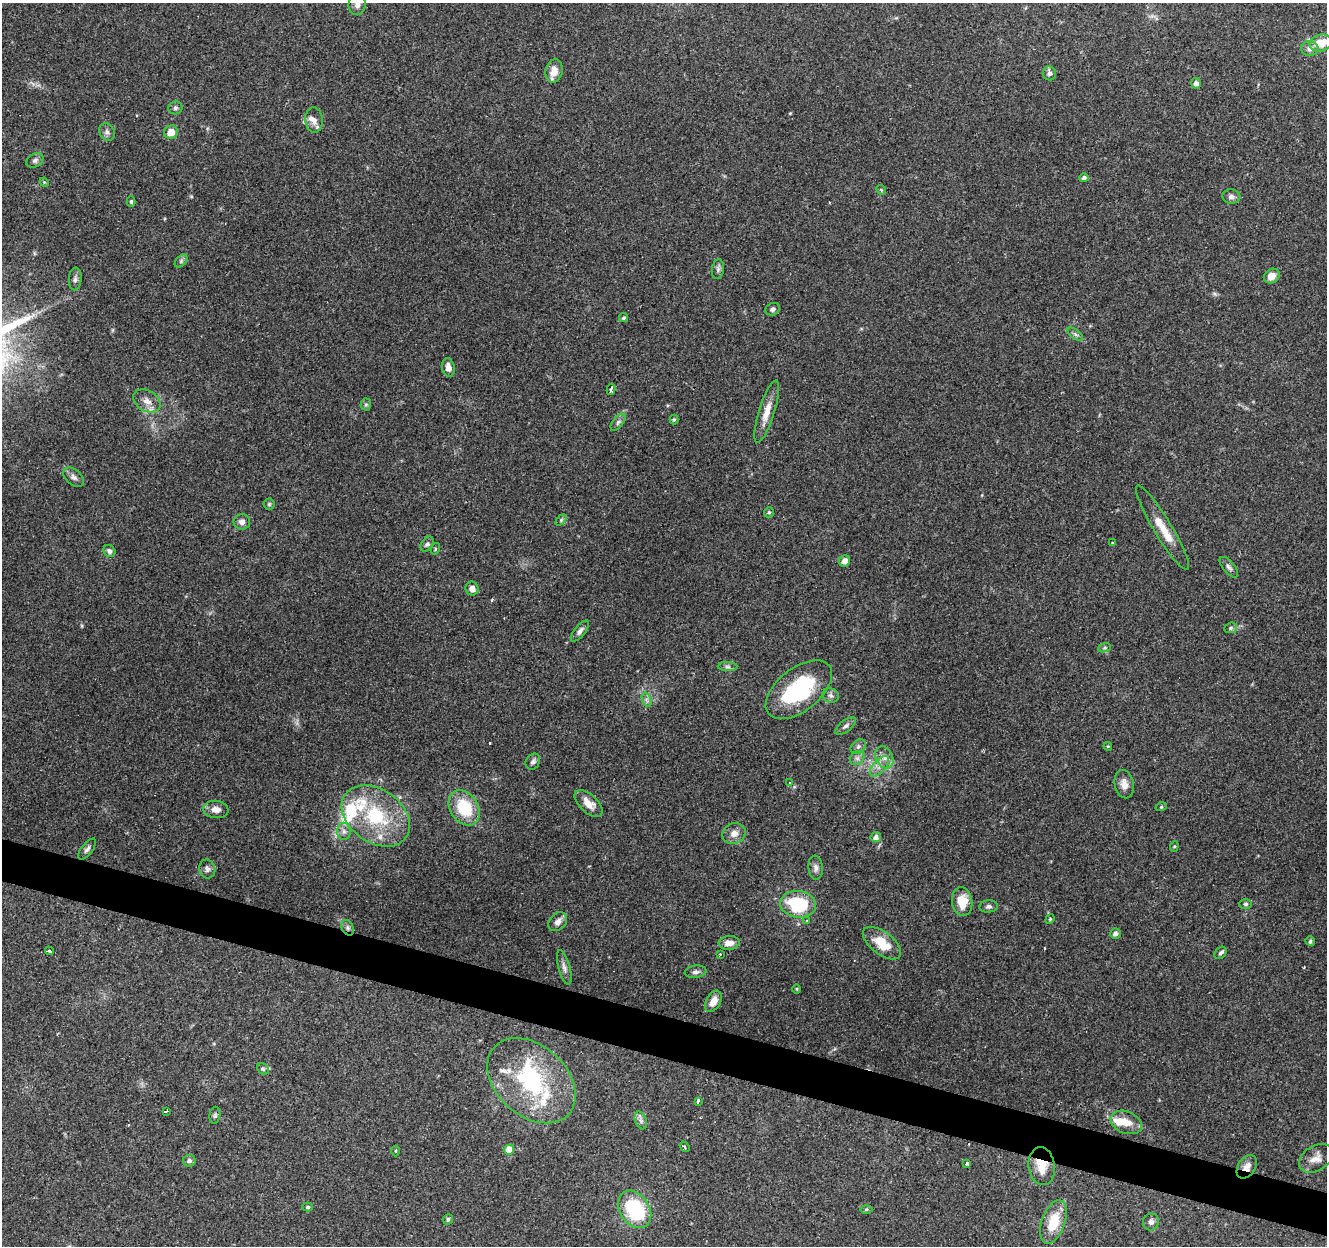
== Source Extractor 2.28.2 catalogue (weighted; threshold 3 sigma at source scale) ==
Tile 6 of 4 x 4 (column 2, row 2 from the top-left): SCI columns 1326-2650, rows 2704-3947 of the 5306 x 5470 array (HDU 1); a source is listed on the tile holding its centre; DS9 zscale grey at full resolution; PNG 1329 x 1248 px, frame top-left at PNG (2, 3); each listed source drawn as its Kron ellipse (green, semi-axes under 4 px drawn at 4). Shown black and unused: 3% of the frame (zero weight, under 3 of 4 exposures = <1% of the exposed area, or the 3 px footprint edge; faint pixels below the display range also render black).
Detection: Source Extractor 2.28.2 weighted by HDU 2 'WHT'; one run over the whole footprint, this tile lists its part. Background 0.085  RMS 0.0048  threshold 0.0215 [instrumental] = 3 sigma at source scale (4.5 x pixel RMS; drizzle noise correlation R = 1.50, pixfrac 1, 0.0396/0.0396 arcsec/px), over >= 5 px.
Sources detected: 129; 6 cosmic-ray / hot-pixel residue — neither listed nor drawn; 12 inside a brighter listed object's ellipse — not listed separately; the other 111 listed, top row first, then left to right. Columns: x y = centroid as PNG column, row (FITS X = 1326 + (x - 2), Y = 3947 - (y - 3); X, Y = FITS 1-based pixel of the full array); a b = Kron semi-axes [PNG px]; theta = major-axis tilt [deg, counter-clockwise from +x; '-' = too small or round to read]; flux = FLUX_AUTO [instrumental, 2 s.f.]
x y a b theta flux
357 5 10 8 80 2.6
1321 43 11 8 13 10
1310 49 9 7 1 2.1
554 71 12 8 78 5.4
1049 73 7 6 - 1.6
1196 83 5 5 - 2.2
175 108 7 6 - 1.1
314 120 13 8 -84 3.1
107 132 9 7 -59 1.6
171 132 7 6 - 5.4
35 160 9 6 31 1.5
1084 178 5 4 - 1.4
44 182 5 4 - 0.55
881 190 5 4 - 0.52
1231 196 9 7 -5 1.9
131 202 5 4 - 0.84
181 261 8 4 46 1
718 269 10 6 81 1.5
1272 276 8 7 - 4.7
75 279 11 6 85 1.6
773 309 7 6 - 1.3
623 318 5 4 - 0.73
1075 334 9 4 -36 1.2
448 367 9 6 -77 3.1
611 389 6 3 76 9.6
147 401 14 10 -32 4
366 404 6 5 - 0.79
767 412 32 8 72 6.3
674 419 5 4 - 0.57
618 422 10 5 52 1.4
74 477 12 7 -41 2
269 504 5 5 - 0.75
769 512 5 4 - 0.81
561 520 6 4 46 0.68
242 522 8 7 - 2.1
1163 528 49 9 -59 10
1112 543 3 3 - 0.44
427 544 8 5 57 1.2
435 549 6 3 73 0.58
109 551 6 5 - 1.5
845 561 6 5 - 3
1229 567 12 5 -50 1.6
472 589 7 6 - 3
1231 628 6 5 - 0.86
580 631 13 5 51 1.8
1105 648 6 4 19 0.68
727 667 10 4 -1 1.2
799 690 39 21 39 44
831 695 8 7 - 1.5
647 700 7 4 -71 1.2
846 726 12 5 37 1.6
1108 746 4 4 - 0.52
858 747 8 6 43 1.4
884 757 11 8 -63 3.2
857 758 8 6 44 1.6
533 762 8 6 56 1.5
879 766 13 6 48 3
789 782 3 3 - 3.7
1124 784 14 9 -78 3.6
589 803 17 9 -42 5.2
1161 807 5 3 - 0.53
464 808 19 14 -56 19
216 809 13 8 -7 3.3
376 816 37 26 -36 35
344 831 9 6 -89 1.9
734 834 12 10 24 3.5
876 837 5 5 - 2
1174 846 5 4 - 0.6
87 849 12 5 51 1.5
816 868 12 7 -84 2.1
207 869 9 8 - 1.7
962 902 14 10 -83 9.8
798 904 18 13 -6 27
1246 904 6 5 - 0.88
988 906 9 6 5 1.3
1050 919 5 4 - 0.5
807 921 3 3 - 0.66
558 922 11 8 47 2.8
348 928 8 5 -62 1.2
1115 933 5 5 - 1.6
1310 941 5 4 - 0.9
729 943 10 7 6 3.9
882 943 22 11 -37 11
50 951 4 3 - 1.3
1220 953 7 5 48 1
720 954 3 2 - 0.59
564 967 18 6 -75 2.1
696 972 11 6 7 1.6
797 989 5 3 - 0.49
713 1001 11 7 61 4.9
263 1069 6 5 - 0.8
531 1081 50 35 -42 54
698 1101 4 3 - 3.8
167 1111 4 2 - 1
215 1115 8 5 82 1
641 1120 9 5 -71 1.5
1126 1122 16 11 -22 6.6
684 1147 6 3 -53 0.84
509 1150 5 5 - 9
396 1151 5 3 - 0.48
1316 1158 18 12 32 4.5
189 1161 6 6 - 1.3
967 1164 4 3 - 3.1
1042 1166 19 13 -83 9
1247 1167 13 8 55 3.2
308 1207 5 4 - 0.86
635 1209 20 14 -57 32
866 1209 6 4 2 0.6
448 1219 5 5 - 1
1053 1222 23 11 71 13
1151 1222 8 8 - 1.6
Overlapping masked pixels (flux is a lower limit): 3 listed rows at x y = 348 928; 1042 1166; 1247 1167
Isophote crosses this tile's border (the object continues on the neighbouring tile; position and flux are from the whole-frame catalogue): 2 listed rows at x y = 357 5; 1321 43